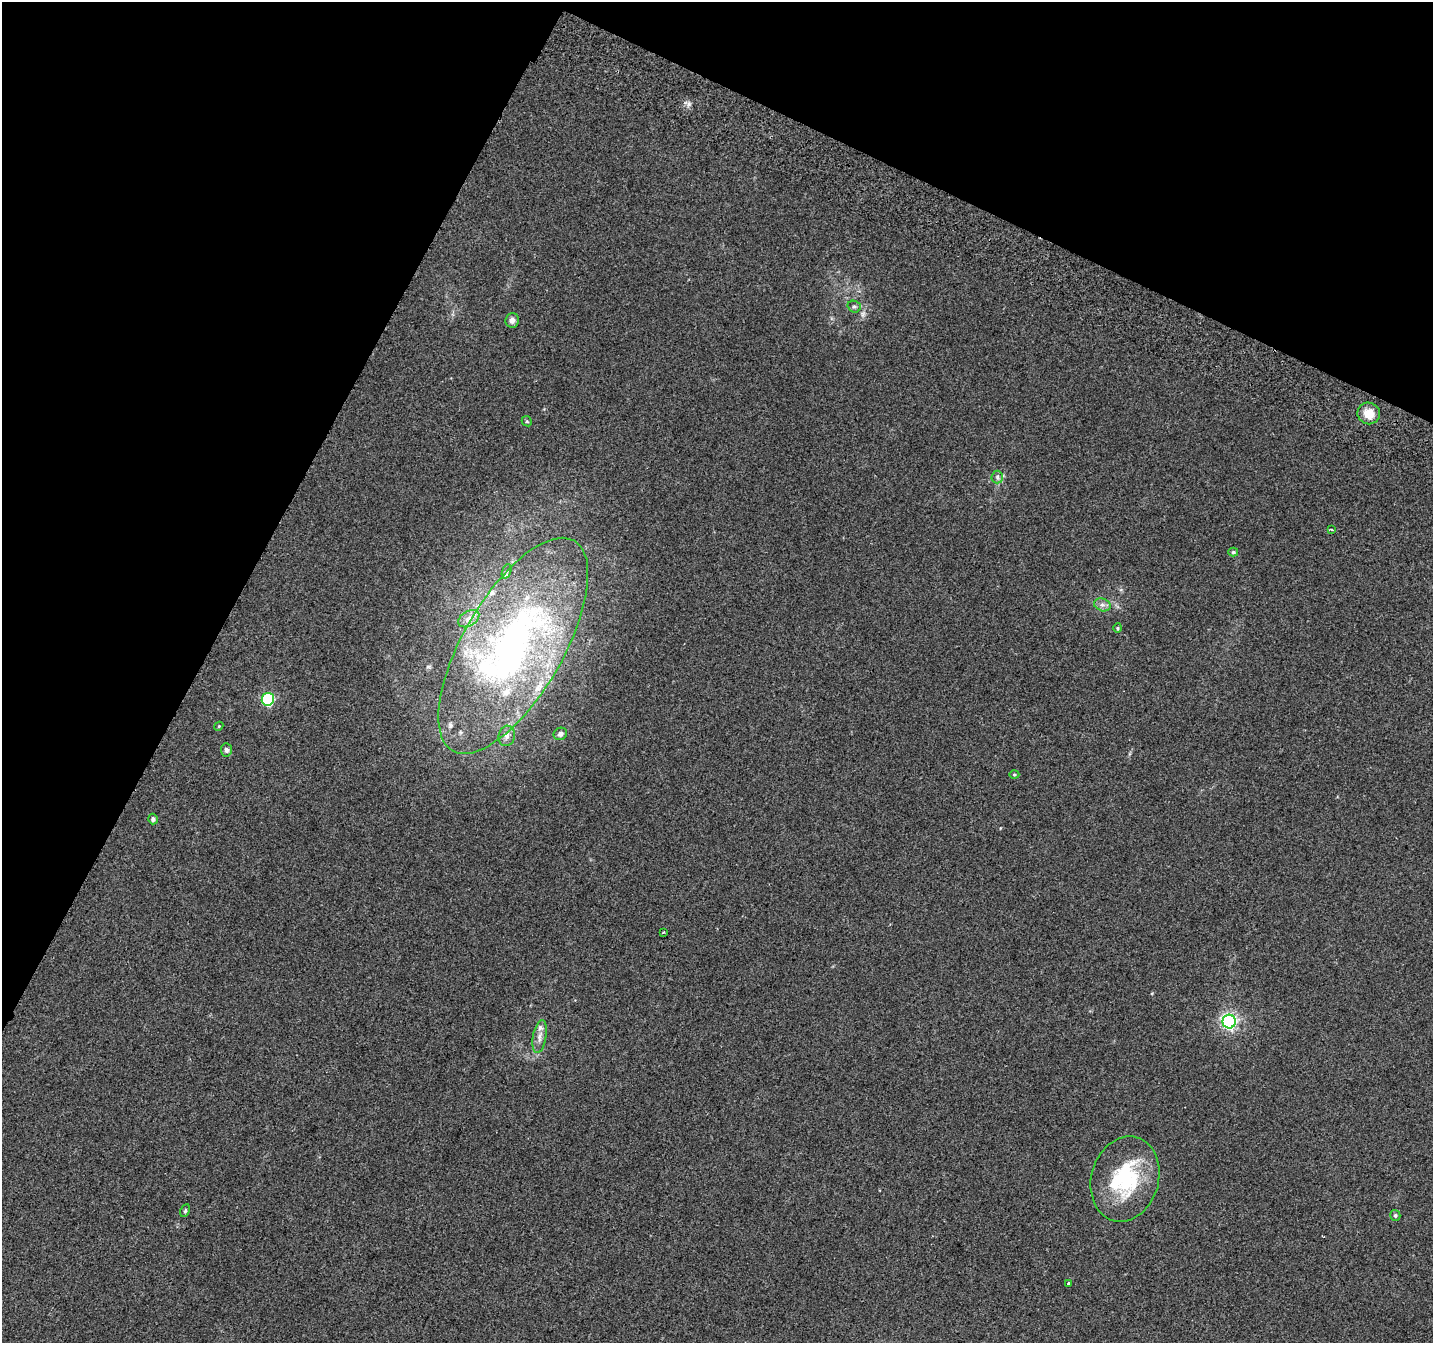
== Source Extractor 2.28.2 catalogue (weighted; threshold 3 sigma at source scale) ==
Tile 2 of 4 x 4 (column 2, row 1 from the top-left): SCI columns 1469-2899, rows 4344-5684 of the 5790 x 5939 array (HDU 1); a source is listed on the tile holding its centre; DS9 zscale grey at full resolution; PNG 1435 x 1345 px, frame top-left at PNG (2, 2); each listed source drawn as its Kron ellipse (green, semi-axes under 4 px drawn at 4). Shown black and unused: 25% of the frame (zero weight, under 2 of 3 exposures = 3% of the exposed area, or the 3 px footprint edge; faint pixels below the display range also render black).
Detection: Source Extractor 2.28.2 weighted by HDU 2 'WHT'; one run over the whole footprint, this tile lists its part. Background 0.0882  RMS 0.0083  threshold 0.0372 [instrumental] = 3 sigma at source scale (4.5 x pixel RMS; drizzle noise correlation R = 1.50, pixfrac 1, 0.0396/0.0396 arcsec/px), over >= 5 px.
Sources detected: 33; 1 cosmic-ray / hot-pixel residue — neither listed nor drawn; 6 inside a brighter listed object's ellipse — not listed separately; the other 26 listed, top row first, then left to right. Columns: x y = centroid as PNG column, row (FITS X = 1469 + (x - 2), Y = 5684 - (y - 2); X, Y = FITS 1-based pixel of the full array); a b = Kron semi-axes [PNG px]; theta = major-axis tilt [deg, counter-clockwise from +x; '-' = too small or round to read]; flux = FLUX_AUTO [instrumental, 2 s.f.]
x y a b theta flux
854 307 7 5 -20 1.8
512 320 7 7 - 3.6
1369 413 11 11 - 12
527 421 5 4 - 1
997 477 6 6 - 2.1
1331 529 4 3 - 1.8
1233 552 5 4 - 1.3
507 571 7 4 72 2
1102 605 8 6 -19 3.1
469 619 11 7 31 4.9
1118 628 5 4 - 0.93
513 646 121 50 60 380
268 699 6 6 - 92
219 726 4 3 - 0.75
560 734 7 6 - 2.7
507 736 10 8 76 3.9
226 750 6 5 - 2.1
1014 774 5 3 - 0.8
153 819 5 5 - 2.1
663 932 3 2 - 0.95
1229 1022 7 6 - 210
540 1037 16 6 80 5.5
1125 1179 43 33 74 73
185 1210 7 4 64 1.3
1395 1215 5 5 - 1.4
1069 1283 3 3 - 27
Unlisted compact peaks at least as high as the median listed source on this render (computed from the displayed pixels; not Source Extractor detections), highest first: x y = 689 104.